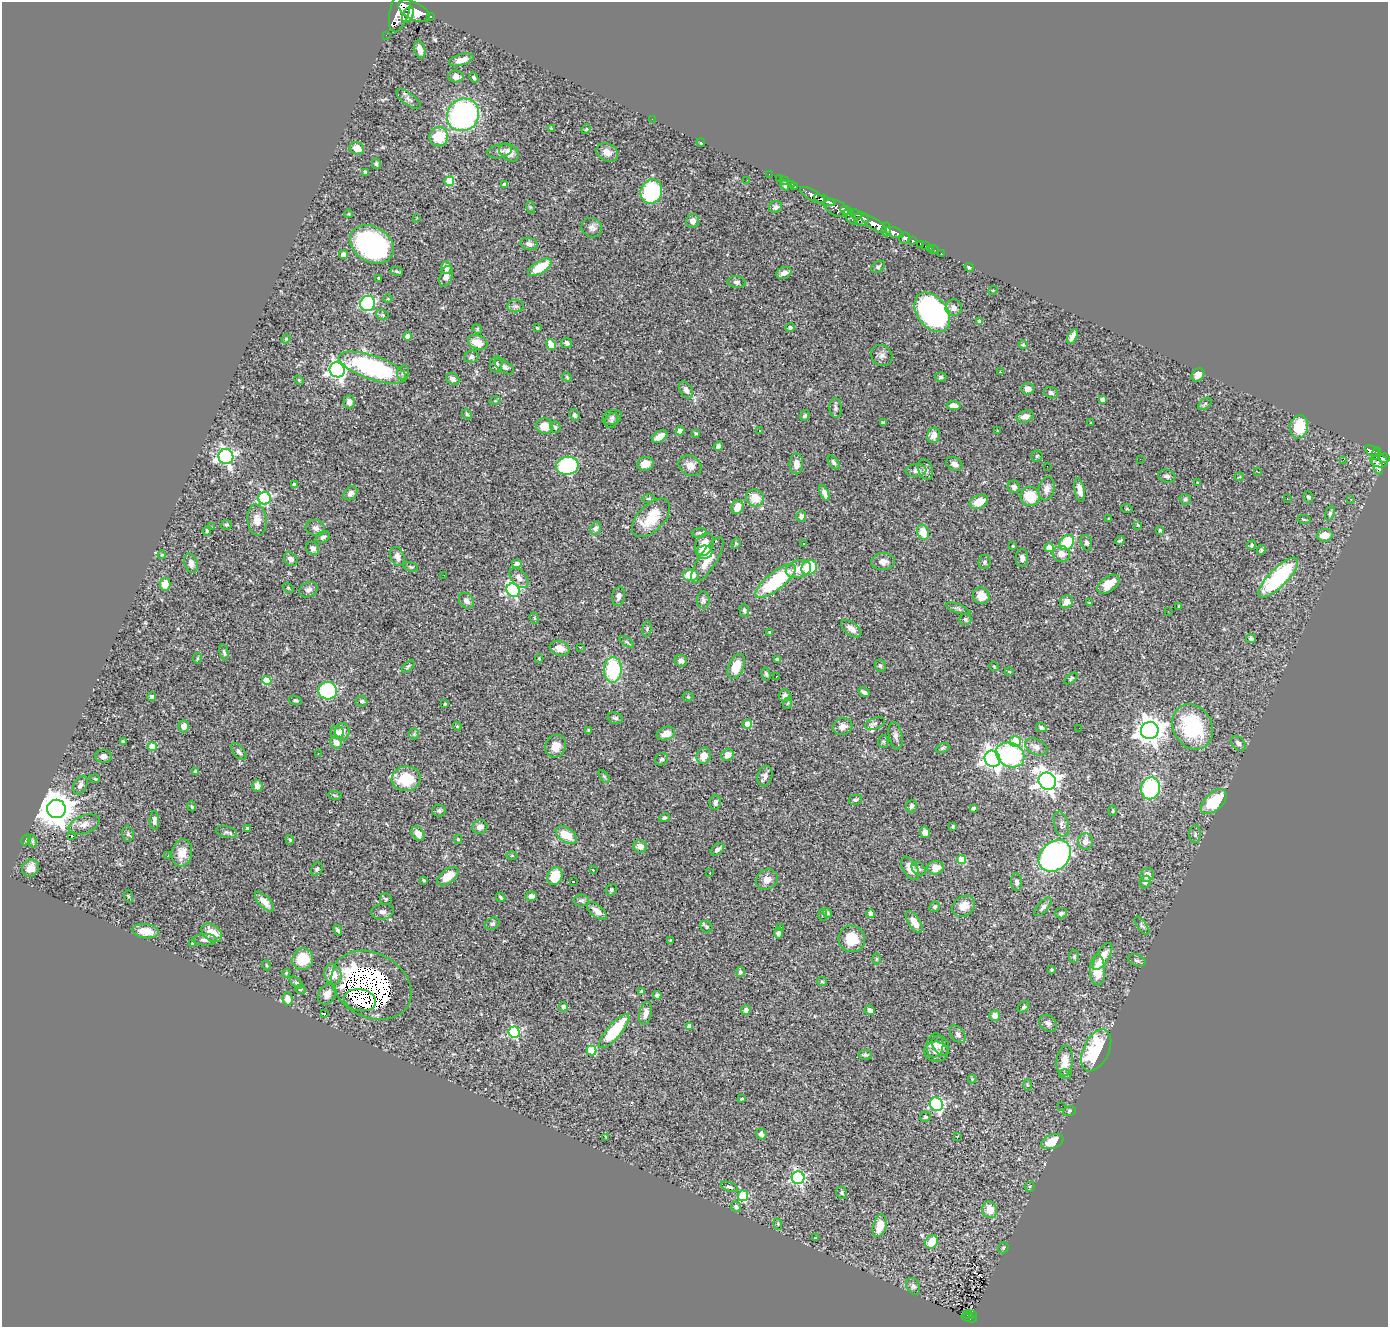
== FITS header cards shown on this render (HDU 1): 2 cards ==
NAXIS1  =                 1386
NAXIS2  =                 1325

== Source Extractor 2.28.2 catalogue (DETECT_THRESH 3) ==
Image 1386 x 1325 px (HDU 1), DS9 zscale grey, 1 PNG px = 1 image px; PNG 1390 x 1329 px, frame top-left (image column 1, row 1325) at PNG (2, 2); each listed source drawn as its Kron ellipse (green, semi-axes under 4 px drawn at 4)
Background 1.08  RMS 0.028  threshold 0.0854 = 3 sigma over >= 5 px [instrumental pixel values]
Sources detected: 448; all 448 listed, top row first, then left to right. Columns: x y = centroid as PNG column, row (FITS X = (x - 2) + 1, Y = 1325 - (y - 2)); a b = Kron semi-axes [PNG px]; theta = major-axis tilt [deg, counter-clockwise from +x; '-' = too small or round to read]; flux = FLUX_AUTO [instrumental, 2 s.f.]
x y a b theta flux
400 9 24 9 75 3700
414 11 17 8 -28 3800
408 15 8 5 65 1200
430 16 3 3 - 100
386 35 2 2 - 6.4
420 49 9 5 -75 12
461 60 13 5 16 13
456 76 7 6 - 11
474 78 5 4 - 3.2
408 99 14 6 -36 7.5
463 115 17 15 48 430
652 119 2 2 - 5.4
552 128 4 3 - 2.9
586 129 5 4 - 1.9
439 137 9 9 - 59
701 143 4 3 - 1.7
357 148 7 6 - 24
500 151 12 7 11 9
509 152 11 7 -37 17
607 152 11 8 -25 15
376 164 5 4 - 3.4
365 172 3 3 - 4.5
769 174 2 2 - 10
779 178 2 2 - 9.7
747 180 3 2 - 1.7
449 181 4 4 - 64
784 181 5 2 - 19
504 184 4 3 - 2.8
792 184 3 2 - 22
785 185 5 4 - 4.9
795 187 3 3 - 28
651 191 12 10 73 170
812 195 14 5 -29 1100
825 200 11 3 -21 830
530 207 6 4 -71 2.2
775 207 7 5 19 6.1
836 208 13 7 -26 660
846 210 6 4 -21 490
349 214 4 3 - 1.4
856 214 7 3 -24 320
850 217 9 3 -47 140
417 218 2 2 - 16
861 219 7 6 - 820
693 221 7 6 - 10
874 224 15 5 -33 1800
592 228 10 9 - 8.9
886 229 7 4 89 440
894 232 9 5 -19 1000
905 238 5 5 - 280
912 240 3 3 - 140
372 244 23 17 -30 400
529 244 8 6 -15 8.1
921 244 4 4 - 62
925 246 2 2 - 6.2
930 249 3 2 - 16
934 249 5 2 - 9.6
941 253 2 2 - 7.2
344 255 4 4 - 23
446 267 6 5 - 11
540 267 13 6 31 59
878 267 8 5 34 3.7
969 267 5 4 - 3.9
397 271 6 4 -11 3.2
784 273 8 5 22 9.3
446 276 11 6 70 10
379 278 3 3 - 2.2
737 282 9 6 -5 5.4
993 290 5 3 - 1.4
388 299 4 3 - 1.3
368 303 8 7 - 290
515 306 8 6 -1 5
954 308 8 8 - 10
932 312 22 14 -53 470
382 315 6 5 - 3.1
980 322 4 4 - 11
790 327 4 4 - 3.3
537 328 3 2 - 1.7
477 329 5 4 - 2.4
408 336 4 4 - 14
1072 337 8 4 63 10
286 339 4 4 - 2.2
478 343 10 7 -23 29
567 343 6 5 - 7.3
551 345 5 4 - 24
1023 345 4 4 - 2.3
882 355 11 10 - 8.7
471 357 7 6 - 5.4
496 364 8 6 82 6.1
504 367 11 5 -35 5.8
372 368 35 12 -19 240
337 370 8 7 - 740
1000 372 3 2 - 4.5
403 373 7 6 - 5
1198 375 7 5 48 9.3
567 377 5 4 - 2.7
941 377 6 4 1 3.1
453 379 7 5 -30 6.9
299 380 5 3 - 2
1028 389 7 5 -1 11
686 390 9 6 -57 8.9
1051 393 7 5 -17 5.6
1102 399 4 4 - 7.9
495 401 5 3 - 1.8
349 402 6 5 - 9.1
1205 404 7 4 37 3.3
954 406 7 4 -7 15
835 408 10 6 -85 5.7
467 414 5 4 - 2.9
574 415 6 5 - 4.4
805 416 6 4 51 3.3
1025 416 9 6 15 14
612 417 9 7 24 7
611 420 8 6 58 5.2
883 423 4 3 - 3.8
1091 423 3 2 - 1.9
545 426 9 7 -15 28
555 427 6 5 - 3.3
1299 427 11 9 81 59
680 431 4 4 - 9.3
760 431 3 3 - 4.9
997 431 2 2 - 1.1
696 433 3 3 - 2.3
934 435 8 6 79 16
660 437 8 5 35 15
718 446 5 4 - 6.8
1372 451 7 4 -26 210
1376 454 6 4 83 200
1037 456 5 5 - 2.7
226 457 7 7 - 580
1384 458 5 4 - 370
1140 459 2 2 - 1.1
1343 460 3 2 - 7.6
1379 461 9 6 -8 380
834 462 8 4 -55 5
645 464 8 7 - 16
796 464 10 6 89 13
954 464 9 6 -31 8.7
1378 465 10 4 -71 300
567 466 11 9 12 240
690 466 12 9 -31 15
1047 466 2 2 - 1.4
926 470 10 7 -68 8.9
916 471 10 6 6 8.2
1258 472 3 2 - 1.8
1167 476 8 6 -15 5.6
1239 477 5 3 - 1.5
1197 483 3 2 - 1.4
294 484 3 3 - 4.7
1014 487 6 6 - 6.4
1046 489 12 8 74 13
1080 490 12 5 -79 13
351 493 8 6 43 7.9
824 493 8 4 -68 9.2
1030 496 10 9 - 54
1308 497 5 4 - 4.3
264 498 6 6 - 260
649 498 7 3 1 2.6
755 498 9 8 - 32
1185 499 6 5 - 3.5
1287 499 3 2 - 2.6
1351 499 3 3 - 2
979 502 9 6 26 32
737 507 7 5 63 19
1127 509 6 3 -18 1.6
1330 513 8 4 75 4.8
801 516 5 5 - 6.7
651 518 24 13 45 64
1109 519 3 3 - 2.5
1304 519 7 3 -9 2.1
257 520 16 9 -85 18
226 525 5 4 - 2.9
1138 525 3 3 - 2.7
212 527 3 2 - 2.9
315 528 10 7 -22 8.6
596 528 7 5 68 4.6
1160 530 3 3 - 2.1
207 531 5 4 - 3.9
923 532 7 6 - 32
699 533 7 4 9 3.7
1325 535 8 6 7 19
323 537 7 5 30 5.3
1120 540 5 2 - 2.7
803 543 3 2 - 2.3
1067 543 8 6 47 79
1086 543 8 5 -73 5.4
704 544 12 8 64 32
736 544 5 4 - 2.3
1252 545 4 3 - 2.4
1013 546 3 2 - 1.6
1049 548 4 4 - 25
313 549 7 6 - 6.4
1261 550 5 4 - 3.6
704 552 8 6 7 26
1061 554 9 8 - 17
162 555 4 3 - 1.8
397 557 10 6 -70 11
1022 558 9 6 -89 8
291 559 7 6 - 7.9
707 560 26 8 57 28
883 562 12 8 4 14
985 562 7 6 - 4.3
191 563 10 6 -73 11
517 564 5 4 - 9
411 567 7 4 -15 2.8
809 568 8 7 - 81
798 569 13 8 15 22
444 575 2 2 - 1.6
690 575 8 6 0 37
1278 577 26 9 46 240
519 578 12 7 -50 12
776 581 24 9 39 160
165 584 6 5 - 28
1108 584 12 7 37 34
288 588 6 3 -34 1.9
308 590 9 7 26 8.1
513 590 7 6 - 330
619 596 10 6 80 8.7
981 596 8 8 - 24
703 600 9 6 -87 5.7
466 601 8 7 - 9.1
1067 602 7 6 - 17
1089 602 3 2 - 1.4
1179 606 4 3 - 2.3
958 609 13 4 -21 4.5
744 611 6 4 -75 4.6
1168 611 3 2 - 2.2
534 618 6 3 -70 1.9
965 619 6 6 - 4.2
647 629 7 4 83 3.3
851 629 12 6 -38 12
770 633 3 3 - 4
1251 639 5 4 - 3.8
627 642 8 4 -35 3.4
580 647 3 2 - 2.7
560 648 10 7 -18 19
224 652 8 4 -77 3.5
197 658 5 3 - 1.9
539 659 4 3 - 1.8
777 659 4 3 - 3.5
681 661 6 6 - 7.5
408 666 7 4 44 3.3
736 666 13 7 68 42
880 666 6 5 - 3.7
994 666 5 3 - 1.8
613 670 13 9 89 140
1009 672 4 3 - 1.4
766 674 6 4 -74 3.4
777 676 3 2 - 1
1071 678 7 4 38 2.9
267 681 4 4 - 60
328 691 9 8 - 190
864 692 6 3 -31 5.9
785 696 6 6 - 7.4
152 697 4 4 - 5.3
688 697 5 5 - 2.7
295 700 6 4 -12 3.1
362 701 6 5 - 3.5
788 703 6 3 70 2.1
445 704 3 2 - 2.1
615 718 8 5 -15 5.2
875 723 10 5 20 6.6
747 724 4 4 - 41
184 726 6 5 - 12
457 726 4 3 - 1.8
842 727 10 8 17 11
1193 727 23 19 -61 150
1041 728 5 4 - 4.4
1079 728 2 2 - 2
588 730 4 4 - 2
1150 730 9 8 - 2200
337 732 7 6 - 13
342 732 9 7 -90 12
666 733 9 6 20 16
414 734 5 5 - 2.9
895 736 14 6 -79 8.5
883 741 6 5 - 3.2
1015 741 5 5 - 90
123 742 4 3 - 3.4
336 743 6 5 - 15
1238 743 8 6 -43 6.5
556 746 12 10 67 21
152 747 4 4 - 37
1036 747 12 7 -26 10
942 748 7 4 26 3.2
239 752 10 5 -51 6.3
318 753 2 2 - 1.5
728 755 6 5 - 18
1010 755 15 11 -26 200
103 756 8 6 -1 7.2
704 756 8 7 - 17
661 759 7 5 33 4.3
992 759 8 7 - 1100
196 772 4 4 - 10
604 776 7 3 -54 2.3
765 776 10 7 75 8.7
95 779 5 3 - 1.6
406 779 14 12 9 71
1047 781 9 8 - 1300
80 785 10 6 66 7.6
257 786 6 5 - 10
1151 788 11 9 81 170
335 795 7 3 -9 2.3
855 800 7 5 11 4.2
715 802 7 5 82 6.5
1214 802 16 8 43 66
192 806 5 3 - 2.2
911 806 6 5 - 4.7
973 808 4 3 - 3.1
56 809 9 9 - 4500
439 811 7 6 - 4
1113 811 5 3 - 1.8
664 818 5 4 - 4.3
154 820 9 4 -88 5.9
84 824 16 9 20 15
1061 824 13 7 -76 8.9
480 827 8 6 11 11
953 827 4 3 - 2.8
247 829 3 3 - 4.2
226 832 11 6 -12 5.8
925 832 5 5 - 6.5
418 833 8 6 -54 15
128 834 7 5 -78 4.3
1195 834 8 6 88 4.8
72 835 3 2 - 5.7
566 835 12 7 -33 35
458 839 4 4 - 2.6
26 840 6 4 62 2.9
290 840 5 4 - 2.8
32 841 6 4 -75 3.2
1085 841 8 7 - 12
640 846 7 6 - 14
717 849 8 5 40 6.5
182 853 14 10 81 24
512 855 5 4 - 1.7
168 856 3 2 - 2.5
1055 856 18 14 43 450
961 860 4 4 - 61
30 868 9 8 - 17
910 868 13 7 -59 15
936 868 8 6 14 21
317 869 7 5 56 4.1
919 869 8 6 -38 4.8
593 870 3 2 - 1.7
710 873 2 2 - 1.3
1147 875 7 6 - 15
448 876 12 6 36 29
555 876 9 7 64 37
424 880 3 3 - 2.2
767 880 11 9 33 15
573 882 2 2 - 0.94
1016 882 8 5 -85 6
1145 882 6 5 - 4.5
611 890 6 5 - 3.4
128 896 6 4 -71 1.9
531 896 5 4 - 7.3
501 897 5 3 - 3
386 899 6 6 - 3.4
581 901 8 6 -2 4.6
264 902 12 5 -47 16
963 906 12 9 33 20
935 907 5 5 - 3.6
1043 907 11 5 48 6.8
597 911 12 6 -40 15
382 912 11 8 8 7.6
827 913 5 4 - 4.8
1061 913 6 5 - 4.3
871 914 4 4 - 10
823 915 6 4 -86 2.7
914 922 12 6 -58 16
492 924 7 6 - 5
1142 926 10 4 -54 3.9
706 927 6 5 - 3.9
781 927 3 3 - 3.7
338 930 5 4 - 4.3
146 931 13 7 -7 24
212 933 11 8 -36 30
778 933 5 4 - 6.5
852 939 13 13 - 40
205 940 12 5 1 7.9
670 940 4 3 - 1.7
193 943 4 4 - 4.2
1074 956 6 5 - 3
1103 956 15 6 59 24
303 959 11 10 - 51
876 959 5 3 - 2
1137 960 9 5 -20 5.1
266 965 5 3 - 1.7
1051 970 3 3 - 2.6
1097 970 15 7 -89 48
740 972 5 4 - 5.5
286 973 4 3 - 2.1
333 974 10 8 -68 26
822 982 5 4 - 2.3
296 983 8 4 -43 3.6
371 985 42 32 -28 2000
301 989 5 4 - 2.9
642 991 4 4 - 4.5
327 994 11 8 57 15
657 995 4 4 - 5.4
287 999 6 5 - 19
360 1000 16 11 -9 210
563 1007 4 4 - 9.7
1024 1007 7 4 41 3.1
746 1010 5 4 - 6.4
870 1010 5 4 - 6.7
645 1013 11 6 79 13
324 1014 3 3 - 13
995 1016 5 5 - 13
1048 1023 10 7 -41 7.6
689 1026 4 4 - 15
614 1031 21 7 49 110
514 1032 6 5 - 230
958 1034 10 6 -54 7.7
935 1045 12 8 83 12
941 1045 10 7 -63 9.4
1096 1050 22 12 64 200
592 1051 5 5 - 96
936 1052 12 10 -10 9.6
865 1055 7 5 -4 3.8
1065 1061 15 8 85 27
1065 1074 6 4 -18 3
972 1079 4 4 - 1.6
1027 1085 6 4 -88 2.2
742 1099 3 3 - 2
936 1104 7 6 - 280
1061 1106 2 2 - 1.9
1069 1111 6 5 - 2.8
925 1117 5 5 - 3.2
761 1134 6 5 - 7
957 1136 3 2 - 1.6
606 1137 3 2 - 1.7
1052 1141 11 7 21 49
798 1178 6 6 - 360
729 1187 9 4 -19 4.4
1030 1187 5 5 - 2.4
842 1193 6 5 - 3.1
743 1196 5 5 - 130
736 1207 5 5 - 8.5
990 1210 8 7 - 26
778 1224 6 3 -73 1.9
880 1226 11 6 73 29
815 1238 4 2 - 1.2
932 1242 7 6 - 38
1003 1248 6 5 - 2.9
913 1286 9 6 -63 5.7
973 1314 2 2 - 7.4
968 1315 4 2 - 24
969 1318 8 3 -16 91